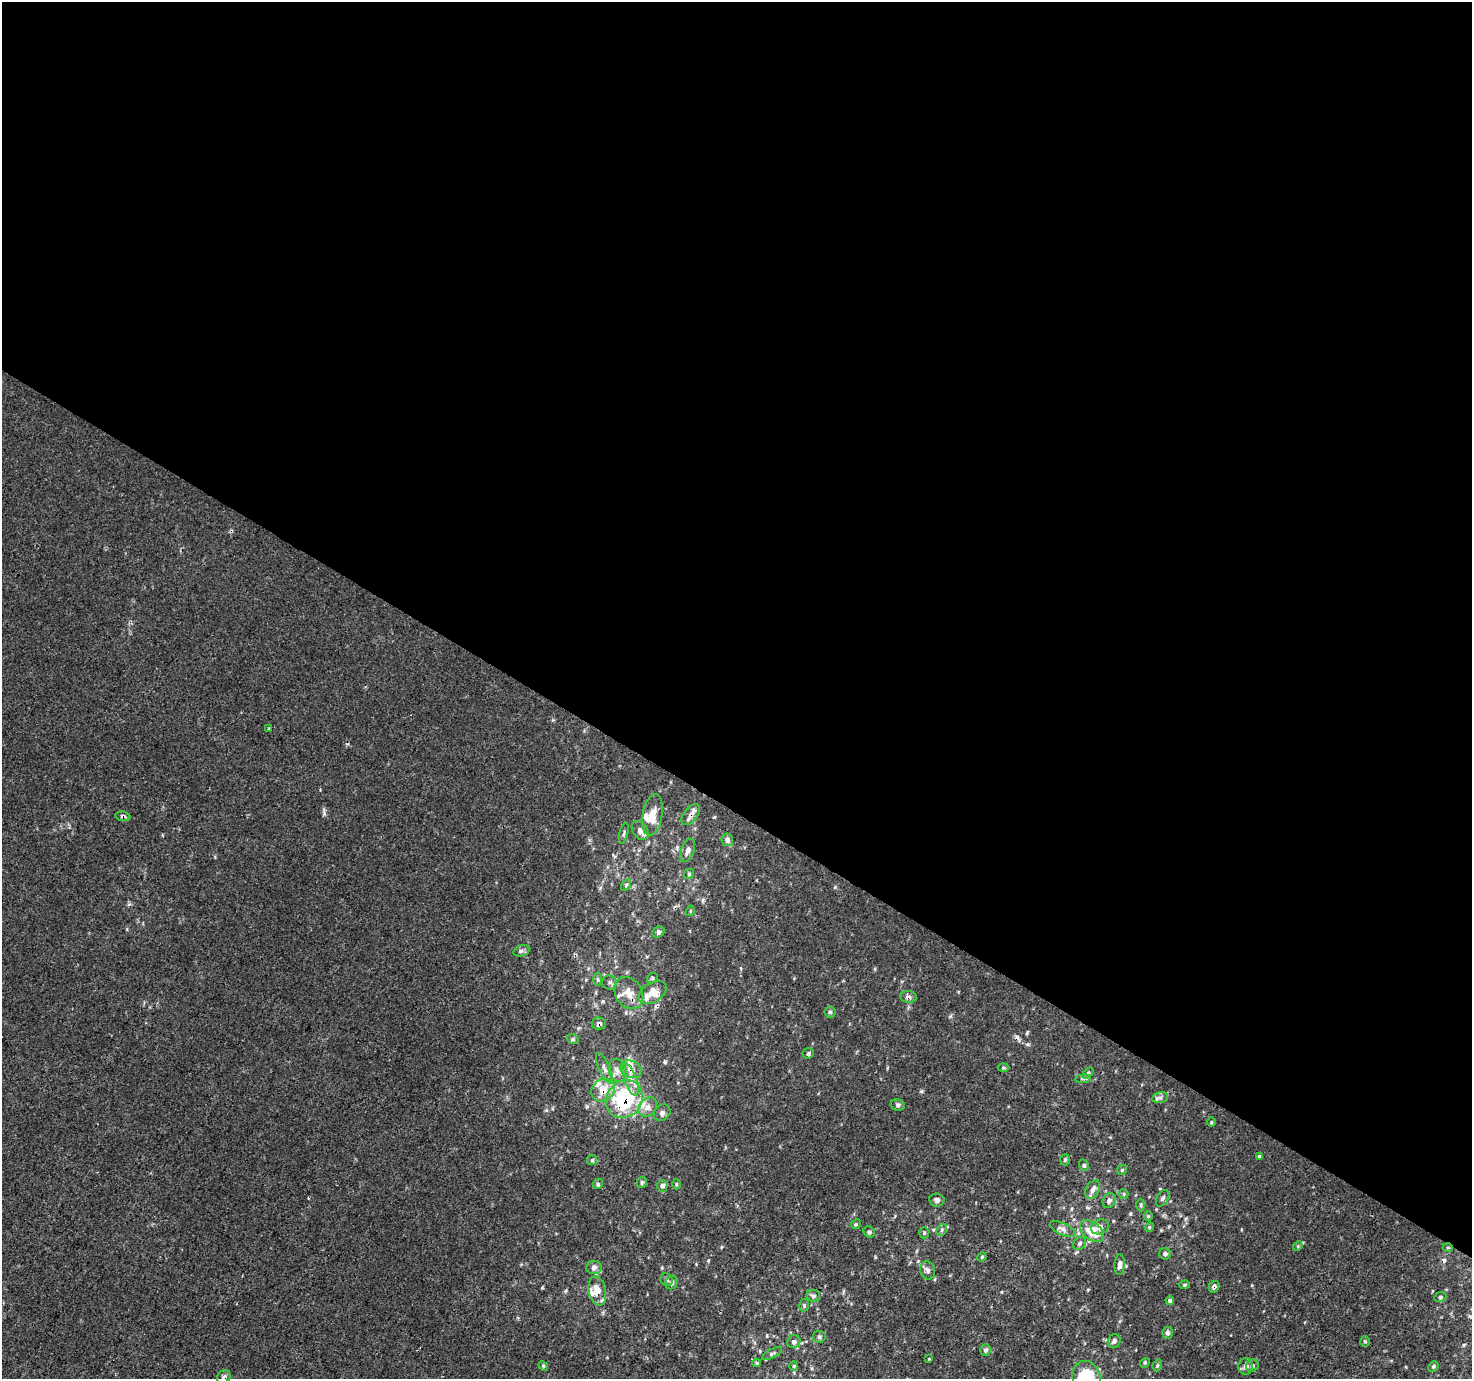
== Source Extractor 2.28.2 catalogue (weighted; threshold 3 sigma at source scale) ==
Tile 3 of 4 x 4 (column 3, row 1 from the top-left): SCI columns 2951-4420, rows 4392-5768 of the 5893 x 5961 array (HDU 1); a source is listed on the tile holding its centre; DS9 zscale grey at full resolution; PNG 1474 x 1381 px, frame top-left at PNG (2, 2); each listed source drawn as its Kron ellipse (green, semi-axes under 4 px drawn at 4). Shown black and unused: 59% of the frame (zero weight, under 3 of 4 exposures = <1% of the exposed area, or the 3 px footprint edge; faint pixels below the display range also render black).
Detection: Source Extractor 2.28.2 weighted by HDU 2 'WHT'; one run over the whole footprint, this tile lists its part. Background 1.24e-04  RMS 0.0015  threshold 0.00653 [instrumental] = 3 sigma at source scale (4.5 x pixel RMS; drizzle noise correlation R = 1.50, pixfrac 1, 0.0396/0.0396 arcsec/px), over >= 5 px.
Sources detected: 107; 3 cosmic-ray / hot-pixel residue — neither listed nor drawn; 8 inside a brighter listed object's ellipse — not listed separately; the other 96 listed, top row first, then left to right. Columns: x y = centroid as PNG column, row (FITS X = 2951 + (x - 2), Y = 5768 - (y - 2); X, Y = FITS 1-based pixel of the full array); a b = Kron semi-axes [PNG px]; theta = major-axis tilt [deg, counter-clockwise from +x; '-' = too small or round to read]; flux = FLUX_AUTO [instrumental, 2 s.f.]
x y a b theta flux
268 729 3 3 - 0.51
653 815 21 10 81 2
691 815 12 6 52 0.77
123 816 7 5 -9 0.32
640 830 10 7 -56 0.74
624 833 11 2 75 0.23
727 840 6 5 - 0.59
688 850 12 6 69 0.83
689 874 5 4 - 0.22
626 885 6 4 59 0.24
690 911 5 3 - 0.12
658 932 6 5 - 0.41
521 951 8 5 18 0.35
652 978 6 4 50 0.21
598 979 6 4 -90 0.24
610 982 7 7 - 0.42
653 992 15 9 31 2.7
629 993 17 13 -57 2.1
908 997 8 6 -7 0.55
830 1012 5 5 - 0.29
599 1023 7 6 - 0.49
573 1039 6 5 - 0.27
808 1053 6 5 - 0.32
604 1068 16 5 -66 0.74
1003 1068 5 3 - 0.19
631 1069 11 8 -24 1.3
618 1071 12 8 -70 0.97
1088 1073 6 4 45 0.24
630 1079 17 6 -70 1.2
1083 1079 8 4 7 0.31
603 1090 12 10 38 2.1
1160 1098 8 5 12 0.4
624 1099 20 17 50 12
898 1105 7 5 -14 0.35
648 1107 10 8 48 0.84
662 1113 9 7 45 0.56
1212 1122 5 3 - 0.15
1259 1156 3 3 - 0.29
592 1160 5 5 - 0.25
1065 1160 6 5 - 0.22
1084 1165 6 4 -68 0.23
1122 1170 5 4 - 0.2
642 1182 5 5 - 0.29
598 1184 5 4 - 0.23
676 1184 5 3 - 0.15
662 1186 6 5 - 0.45
1093 1190 10 6 61 0.76
1124 1194 5 4 - 0.19
1163 1198 9 5 58 0.45
937 1200 7 6 - 0.58
1109 1200 8 6 61 0.5
1141 1205 6 4 89 0.23
1148 1216 4 4 - 0.16
856 1224 5 4 - 0.18
1100 1227 9 7 23 0.66
1149 1227 5 4 - 0.18
1063 1229 14 6 -25 0.72
942 1230 6 4 61 0.26
1092 1231 14 8 -39 3.5
869 1232 6 5 - 0.25
924 1233 6 4 90 0.23
1080 1243 7 5 47 0.38
1298 1246 5 4 - 0.16
1448 1248 5 3 - 0.13
1165 1254 6 5 - 0.39
982 1257 5 4 - 0.18
1120 1265 10 5 87 0.68
594 1267 7 6 - 0.53
928 1270 9 7 -74 0.56
667 1280 6 6 - 0.32
671 1283 7 6 - 0.39
1184 1285 5 4 - 0.18
1214 1287 6 5 - 0.38
597 1291 15 8 -78 1.6
813 1296 6 6 - 0.44
1440 1297 6 5 - 0.21
1170 1301 4 4 - 0.32
804 1305 6 5 - 0.24
1168 1333 6 5 - 0.42
819 1337 6 6 - 0.38
1114 1341 7 6 - 0.45
794 1342 7 6 - 0.47
1365 1342 5 5 - 0.21
986 1350 6 5 - 0.39
772 1354 11 4 28 0.36
929 1359 4 4 - 0.13
757 1363 4 4 - 0.18
1145 1363 5 4 - 0.2
1157 1365 6 4 70 0.22
543 1366 5 4 - 0.2
794 1366 5 4 - 0.19
1246 1366 8 7 - 0.61
1252 1366 6 6 - 0.36
1433 1366 6 4 47 0.23
224 1377 7 6 - 0.48
1087 1377 17 13 -69 9.1
Overlapping masked pixels (flux is a lower limit): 10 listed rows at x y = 691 815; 123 816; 908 997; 599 1023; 631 1069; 603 1090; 624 1099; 1214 1287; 597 1291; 224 1377
Isophote crosses this tile's border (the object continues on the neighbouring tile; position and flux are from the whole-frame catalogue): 2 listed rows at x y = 224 1377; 1087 1377
Unlisted compact peaks at least as high as the median listed source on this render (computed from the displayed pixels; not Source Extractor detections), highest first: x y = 324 813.